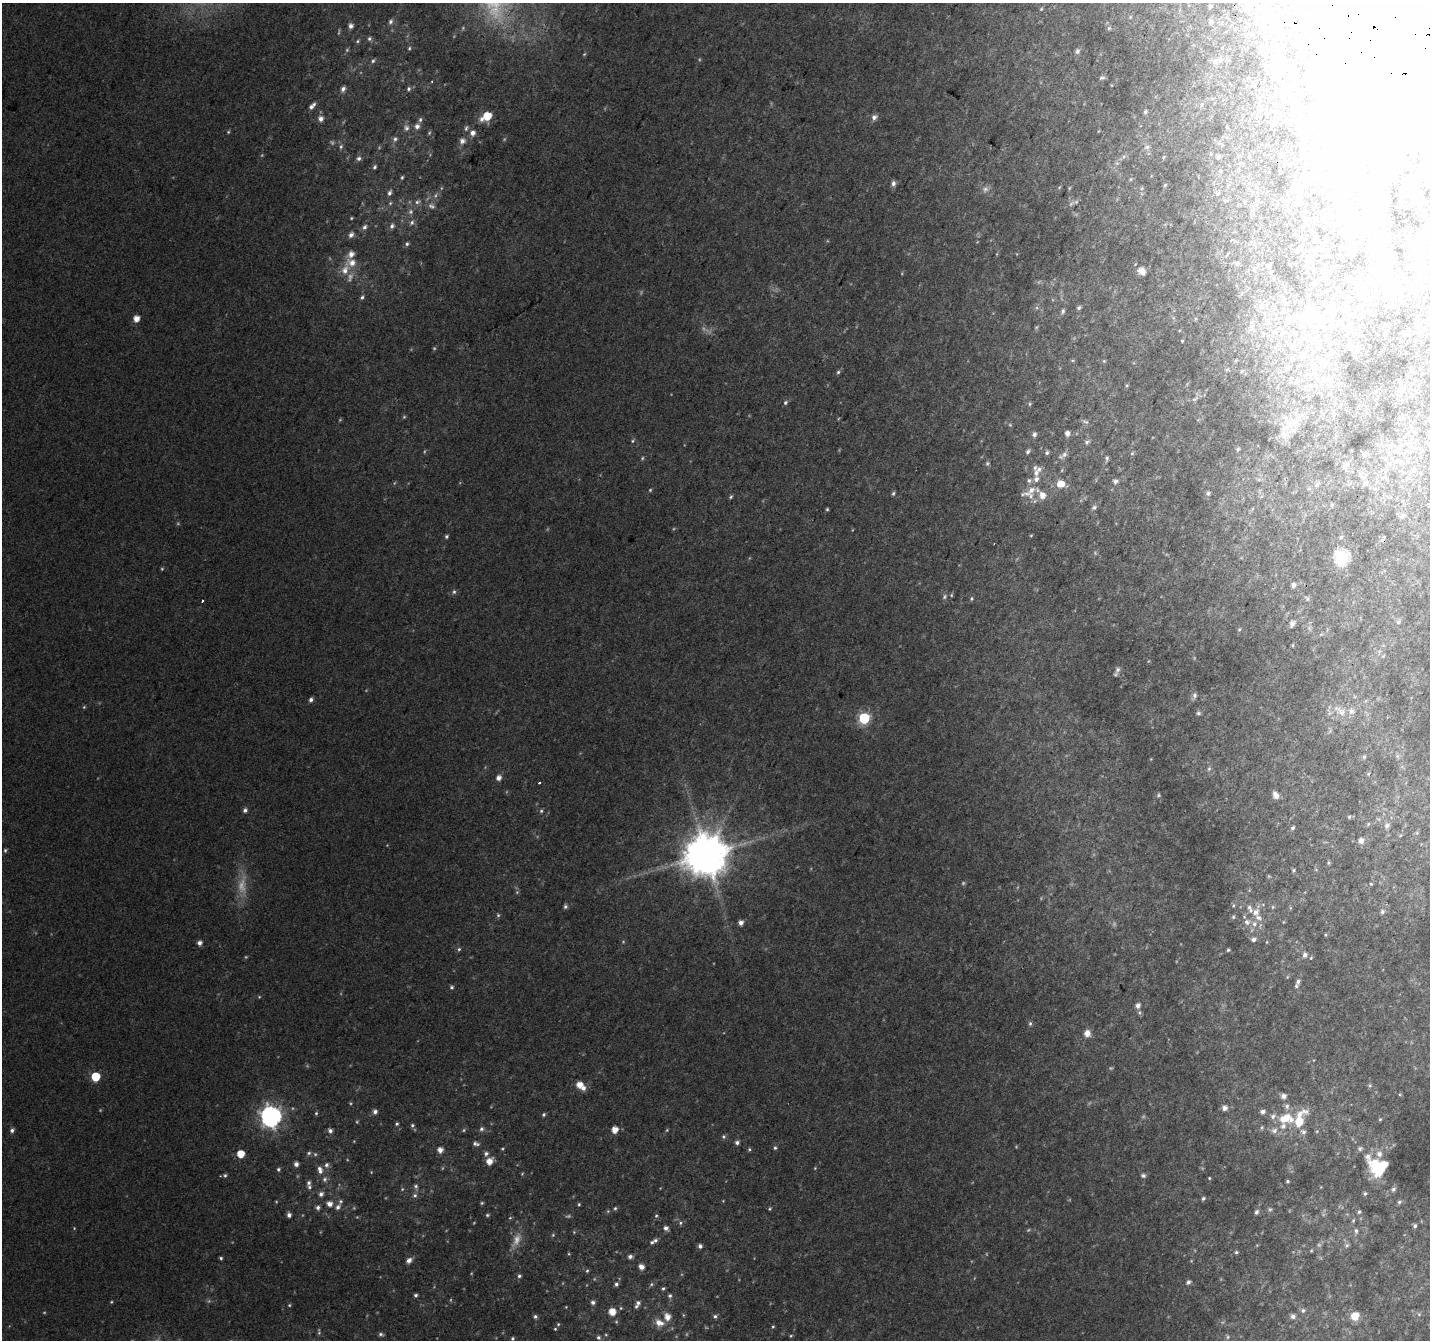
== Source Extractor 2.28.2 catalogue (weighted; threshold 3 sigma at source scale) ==
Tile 10 of 4 x 4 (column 2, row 3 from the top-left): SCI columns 1456-2883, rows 1645-2982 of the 5758 x 5899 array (HDU 1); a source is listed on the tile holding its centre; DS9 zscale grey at full resolution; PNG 1432 x 1342 px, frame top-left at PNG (2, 3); no overlay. Shown black and unused: <1% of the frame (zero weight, under 2 of 3 exposures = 2% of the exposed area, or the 3 px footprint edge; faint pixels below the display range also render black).
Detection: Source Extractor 2.28.2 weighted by HDU 2 'WHT'; one run over the whole footprint, this tile lists its part. Background 0.0301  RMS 0.01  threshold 0.0465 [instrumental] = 3 sigma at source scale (4.5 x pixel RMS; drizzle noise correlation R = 1.50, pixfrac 1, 0.0396/0.0396 arcsec/px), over >= 5 px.
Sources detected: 448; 75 too faint to see at this stretch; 26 inside a brighter object's white glare — not listed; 31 inside a brighter listed object's ellipse — not listed separately; the other 316 listed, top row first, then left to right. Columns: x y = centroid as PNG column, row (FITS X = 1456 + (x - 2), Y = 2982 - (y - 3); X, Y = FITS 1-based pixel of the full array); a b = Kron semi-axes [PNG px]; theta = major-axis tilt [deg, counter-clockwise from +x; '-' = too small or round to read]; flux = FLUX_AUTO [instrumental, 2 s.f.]
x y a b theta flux
1210 6 3 3 - 1.7
1041 9 4 3 - 1.1
1130 17 5 4 - 1.4
1210 21 6 6 - 1.9
390 22 7 6 - 3.1
351 26 5 5 - 4.5
1277 26 8 7 - 9.4
1109 28 6 5 - 1.9
1409 28 167 76 86 2300
369 39 6 5 - 2.3
357 41 6 4 30 1.6
409 48 5 4 - 1.5
1261 48 6 6 - 2.9
1077 51 8 6 73 2.7
584 54 5 4 - 1.2
1282 59 10 5 72 2.9
373 61 6 5 - 2.1
1215 62 10 7 46 4.5
1102 78 7 5 14 2.3
432 81 2 2 - 1
343 89 7 5 67 4
409 89 6 5 - 2.5
1201 105 6 4 87 1.5
312 106 9 4 46 4.8
1145 112 5 5 - 2.1
487 116 8 6 32 34
874 117 7 6 - 5.2
321 119 6 6 - 5.7
420 120 7 5 74 2.4
417 126 7 6 - 5.4
406 128 10 8 -90 4.9
466 128 8 5 74 2.5
228 132 5 4 - 1.2
473 133 6 5 - 6.4
395 139 8 7 - 3.3
462 141 7 7 - 5.6
341 146 7 5 74 2.3
1147 147 9 6 19 3.8
1218 156 4 3 - 2.2
1124 157 7 4 45 2.5
1163 157 6 4 87 1.2
359 158 6 6 - 3.2
375 167 6 5 - 2.1
1220 171 5 3 - 1.1
402 177 5 4 - 1.6
1131 179 6 5 - 1.5
893 183 6 5 - 4.7
1165 185 4 4 - 1.5
1295 187 14 6 -8 3.9
1069 188 5 4 - 1.1
1141 188 6 5 - 1.7
389 193 7 5 71 3.4
1218 193 6 4 61 1.5
417 202 10 6 25 4.4
390 203 6 5 - 1.7
1071 204 12 5 37 3.4
1254 206 6 4 19 1.7
412 223 8 7 - 3.6
1368 223 22 14 82 24
392 226 7 6 - 3.4
364 227 8 6 55 3.6
351 235 7 5 57 4.4
1232 240 4 2 - 1.1
407 244 6 5 - 2.2
1227 255 7 3 49 1.2
351 263 15 11 -8 14
1237 263 7 5 -15 2.3
1269 266 6 4 60 1.4
1141 270 10 6 17 5.3
1323 270 6 6 - 3.2
1270 273 6 5 - 1.4
1348 279 7 5 8 3.6
1395 284 23 8 -48 14
1410 286 8 7 - 3.7
1337 289 8 6 79 2.6
362 297 7 5 56 2.4
1365 297 7 4 -72 2.6
1079 308 6 5 - 2.4
1346 310 10 6 45 3.4
1063 311 8 6 72 2.9
1293 316 25 9 13 17
1333 316 13 7 74 7.1
1318 317 15 10 -49 42
136 319 5 5 - 11
1036 327 5 5 - 1.4
1252 327 11 8 88 6.1
1406 333 6 5 - 2.9
1182 341 4 3 - 0.92
1349 342 7 5 60 2.2
1292 346 9 6 -63 4
1302 356 10 7 67 4.9
1072 360 6 4 -1 1.3
1104 361 5 4 - 1.1
1287 368 6 6 - 2.4
1227 369 6 4 2 1.4
1242 371 5 4 - 1.5
838 372 5 5 - 1.7
1323 381 21 8 30 9.7
1127 385 4 4 - 1.1
1195 399 12 5 39 4.1
785 403 6 5 - 2.1
1029 404 5 3 - 1.3
1085 422 11 5 -23 2.1
1285 428 18 8 33 13
1067 433 4 4 - 5.6
1034 434 6 5 - 3.1
633 441 7 5 50 1.8
1087 442 7 5 12 2.4
1238 449 5 4 - 1.7
1028 451 6 4 59 2.5
1047 453 5 5 - 2.2
1132 453 6 5 - 1.5
1365 454 5 4 - 2.8
1064 455 9 7 27 4
1107 458 6 4 89 2.1
1347 465 8 7 - 3.4
1414 469 8 6 63 3.6
1062 470 5 3 - 1
1036 473 10 7 83 5.9
1259 480 7 4 0 2
1029 481 7 6 - 2.9
1115 481 5 5 - 3.8
1366 483 9 5 45 2.3
1061 484 8 7 - 15
1317 484 8 5 42 3.2
650 490 4 4 - 1.3
1031 490 30 8 30 14
893 493 6 5 - 1.9
1208 493 5 5 - 2.5
1042 495 9 8 - 11
731 497 5 5 - 1.7
1332 505 5 4 - 1.4
1094 507 7 5 26 2.6
827 509 4 4 - 1.4
1402 516 10 7 51 3.9
1031 535 5 3 - 0.91
446 536 5 4 - 1.9
1341 537 5 5 - 1.6
1383 538 13 5 61 2.5
1342 557 7 7 - 200
162 569 5 4 - 1.2
1293 585 5 4 - 3.6
454 592 6 5 - 2.2
951 595 4 4 - 1.1
944 597 8 6 50 2.4
971 599 5 5 - 1.5
1307 599 7 5 -86 2
202 601 3 3 - 4.4
1398 622 7 6 - 2.2
1292 623 6 5 - 5.4
1239 629 6 5 - 1.5
1321 634 6 4 18 1.5
1293 645 5 3 - 1
1118 670 10 7 76 4.1
1194 695 9 6 75 3.4
311 700 5 4 - 3.3
1341 711 16 11 -38 13
1198 713 5 5 - 2.6
864 718 6 6 - 130
1330 731 7 4 71 1.6
1397 756 6 6 - 1.9
1364 757 6 4 73 1.7
1209 769 7 5 68 2
1368 774 5 3 - 1.2
499 778 5 5 - 6
539 782 3 3 - 2.4
1158 795 7 5 81 1.9
1276 795 7 5 -62 7.6
245 810 5 5 - 3.1
541 811 6 5 - 1.8
1349 817 5 4 - 1.5
1368 824 7 4 46 1.6
1387 826 9 7 63 4.3
1293 828 5 4 - 2
1417 833 5 5 - 1.5
1400 835 5 4 - 1.3
1361 841 6 6 - 7.1
5 850 5 4 - 1.6
706 855 12 12 - 4600
1328 863 7 3 -82 1.4
1294 870 5 4 - 1.4
1316 870 5 3 - 0.93
1371 884 5 5 - 1.4
1233 905 7 5 86 2
565 906 6 5 - 2.4
1273 907 6 5 - 1.8
1290 908 6 4 72 1.3
1256 912 18 10 67 13
1382 912 6 5 - 2.8
498 915 5 5 - 1.6
1233 917 7 5 76 2
1283 922 5 3 - 0.88
741 923 5 5 - 5.3
1325 935 4 4 - 1.1
1254 939 6 6 - 3.9
1267 942 5 3 - 0.98
200 943 5 5 - 4.5
459 949 5 5 - 1.8
1228 950 4 4 - 1.5
1305 955 6 6 - 4.7
1311 958 5 4 - 1.2
1287 977 5 4 - 1.1
1298 981 7 5 61 3.1
452 987 5 5 - 1.9
1138 1006 6 5 - 5.3
1030 1023 6 5 - 2.1
1087 1033 9 8 - 7.2
95 1077 6 6 - 46
579 1085 6 6 - 11
1370 1085 6 5 - 1.6
1283 1096 5 5 - 6
1224 1108 7 7 - 4.1
1263 1111 5 4 - 4.3
375 1112 6 5 - 3.8
316 1113 5 4 - 1.6
544 1114 5 4 - 1.9
271 1116 8 8 - 660
1285 1118 37 14 14 38
1380 1119 5 4 - 1.2
397 1124 5 4 - 1.6
412 1125 5 4 - 1.9
481 1129 7 6 - 2.7
12 1130 5 5 - 3.1
615 1130 5 5 - 12
330 1131 6 5 - 3.4
1317 1131 5 4 - 1.2
1303 1132 9 6 -36 4
723 1137 6 6 - 2.1
737 1142 5 5 - 3.2
476 1144 8 5 -8 3.1
775 1148 5 4 - 1.8
749 1149 5 4 - 1.4
440 1150 5 5 - 7.1
309 1153 6 5 - 2.1
240 1154 5 5 - 20
486 1154 7 6 - 3.3
1368 1157 37 16 -45 22
489 1161 7 6 - 11
296 1164 5 4 - 4.8
326 1165 7 6 - 3.6
815 1168 4 3 - 0.88
278 1169 5 5 - 1.9
1378 1169 14 10 -2 34
320 1170 10 6 -76 6
225 1175 5 5 - 1.9
1143 1175 6 5 - 2.8
1209 1178 3 3 - 1
325 1179 8 7 - 3.5
1288 1181 3 3 - 1.6
309 1183 7 5 67 2.6
416 1187 10 6 -71 3.1
402 1189 5 4 - 1.3
1393 1189 6 5 - 2.4
1365 1193 4 4 - 1.7
321 1194 7 6 - 3.7
415 1195 7 6 - 2.8
1203 1198 5 4 - 1.9
1399 1202 6 5 - 1.9
482 1203 5 4 - 1.3
329 1204 6 5 - 7.3
579 1204 4 4 - 1.2
318 1207 6 5 - 3.2
338 1207 9 6 54 4.1
615 1208 5 4 - 1.5
770 1209 5 4 - 1.2
1256 1212 7 5 65 2.7
1359 1212 4 4 - 1.8
289 1215 5 4 - 4.1
487 1215 5 4 - 1.5
656 1216 5 4 - 1.5
510 1218 5 4 - 1.2
1353 1220 6 4 69 1.4
680 1223 6 5 - 2.2
1415 1226 4 4 - 2.1
666 1228 5 5 - 4.1
1356 1231 7 5 -85 2.8
553 1235 5 4 - 1.3
655 1240 5 5 - 2.5
1347 1245 7 6 - 2.6
700 1246 5 5 - 3.3
1311 1251 4 4 - 1
1236 1252 4 4 - 1.5
569 1254 4 3 - 0.96
630 1257 5 4 - 3.4
221 1258 4 3 - 1.6
409 1260 8 5 36 5.1
641 1267 6 5 - 6.6
587 1271 5 4 - 1.5
519 1276 5 5 - 2.3
1188 1282 6 5 - 2.8
616 1284 5 5 - 2.8
651 1284 6 5 - 1.8
663 1288 5 4 - 1.7
416 1295 4 4 - 2.1
670 1296 6 5 - 2.3
593 1302 5 5 - 3.1
638 1303 7 5 60 3.5
289 1305 5 4 - 1.3
566 1307 4 3 - 0.84
621 1308 5 4 - 1.2
1303 1310 8 7 - 3.3
612 1312 6 6 - 14
1419 1314 6 6 - 2.1
535 1316 5 5 - 2.6
715 1316 6 5 - 2.4
1293 1316 6 6 - 4.8
1355 1316 9 8 - 17
667 1317 8 7 - 10
659 1323 13 9 -26 11
558 1324 5 5 - 1.4
773 1327 5 4 - 1.2
555 1329 4 4 - 1.3
381 1334 6 5 - 2.5
598 1337 6 6 - 2.7
1228 1337 7 5 -85 2.1
513 1338 5 4 - 1.8
Overlapping masked pixels (flux is a lower limit): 2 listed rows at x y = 1409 28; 1383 538
Isophote crosses this tile's border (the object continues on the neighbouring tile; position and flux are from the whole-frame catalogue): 1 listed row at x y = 1409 28